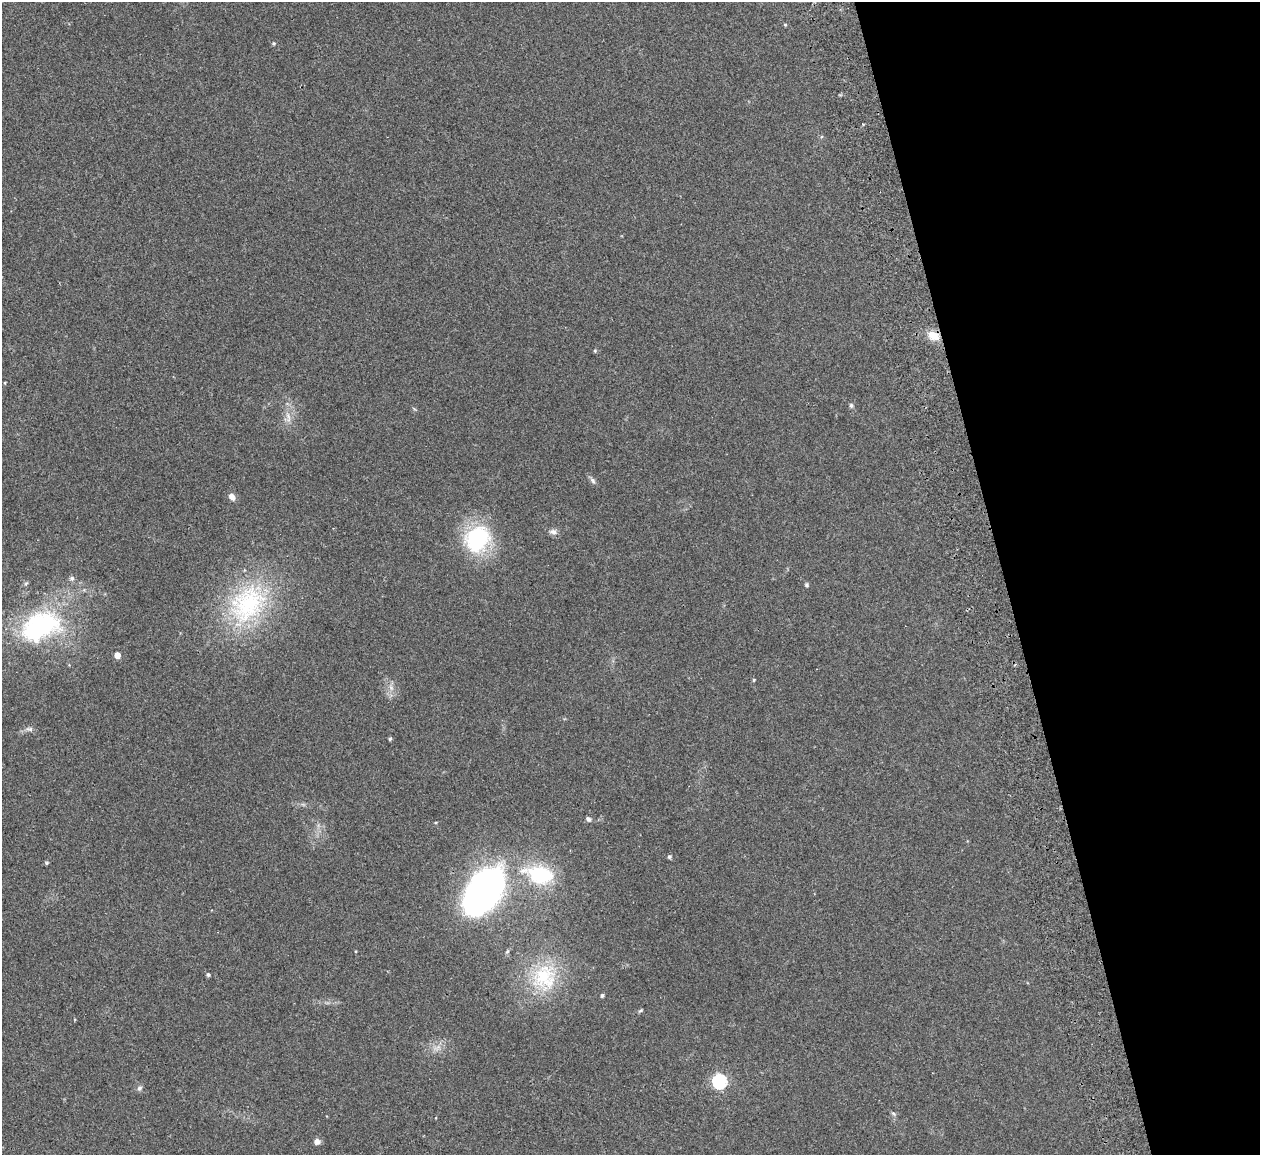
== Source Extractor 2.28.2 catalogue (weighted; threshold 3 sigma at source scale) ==
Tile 12 of 4 x 4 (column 4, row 3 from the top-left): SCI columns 3831-5088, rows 1306-2458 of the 5088 x 5029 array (HDU 1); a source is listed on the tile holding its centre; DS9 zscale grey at full resolution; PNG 1262 x 1157 px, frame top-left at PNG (2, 2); no overlay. Shown black and unused: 20% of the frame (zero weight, under 2 of 3 exposures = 3% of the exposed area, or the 3 px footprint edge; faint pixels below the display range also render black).
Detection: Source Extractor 2.28.2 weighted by HDU 2 'WHT'; one run over the whole footprint, this tile lists its part. Background 0.0722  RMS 0.0088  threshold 0.0395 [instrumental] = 3 sigma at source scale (4.5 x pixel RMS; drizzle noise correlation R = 1.50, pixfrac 1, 0.05/0.05 arcsec/px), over >= 5 px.
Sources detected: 36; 1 inside a brighter object's white glare — not listed; the other 35 listed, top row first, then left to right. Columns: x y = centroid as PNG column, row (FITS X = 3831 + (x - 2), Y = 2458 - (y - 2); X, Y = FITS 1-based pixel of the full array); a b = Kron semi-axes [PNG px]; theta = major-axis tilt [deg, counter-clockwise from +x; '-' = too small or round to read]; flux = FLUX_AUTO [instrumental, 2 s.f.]
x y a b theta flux
785 25 4 4 - 0.93
274 43 5 4 - 1.1
863 124 3 2 - 0.87
933 336 16 11 -28 11
595 351 5 4 - 1.1
5 383 4 3 - 0.67
851 405 7 5 -76 1.6
288 417 16 5 -80 5.3
593 480 10 6 -47 2.4
232 497 10 7 -57 4.2
553 532 10 7 -3 3.6
477 539 26 22 55 87
72 578 6 6 - 2.3
26 583 6 4 19 1.2
806 585 5 5 - 1.2
247 604 58 44 52 110
39 627 55 34 24 130
117 655 5 4 - 11
754 680 4 3 - 0.96
391 688 7 5 -46 2.4
30 729 10 5 -1 2.8
390 739 5 4 - 1.2
589 819 6 5 - 2.5
669 857 5 4 - 1.4
47 863 5 5 - 1.1
540 875 36 21 -11 64
482 893 30 19 61 610
208 975 5 4 - 1.6
544 977 36 33 -88 56
602 995 5 4 - 1.6
641 1010 7 4 31 1.1
719 1081 6 6 - 160
140 1088 8 6 44 2.3
893 1114 7 4 -45 1.5
317 1142 7 6 - 4.1
Overlapping masked pixels (flux is a lower limit): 1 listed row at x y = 933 336